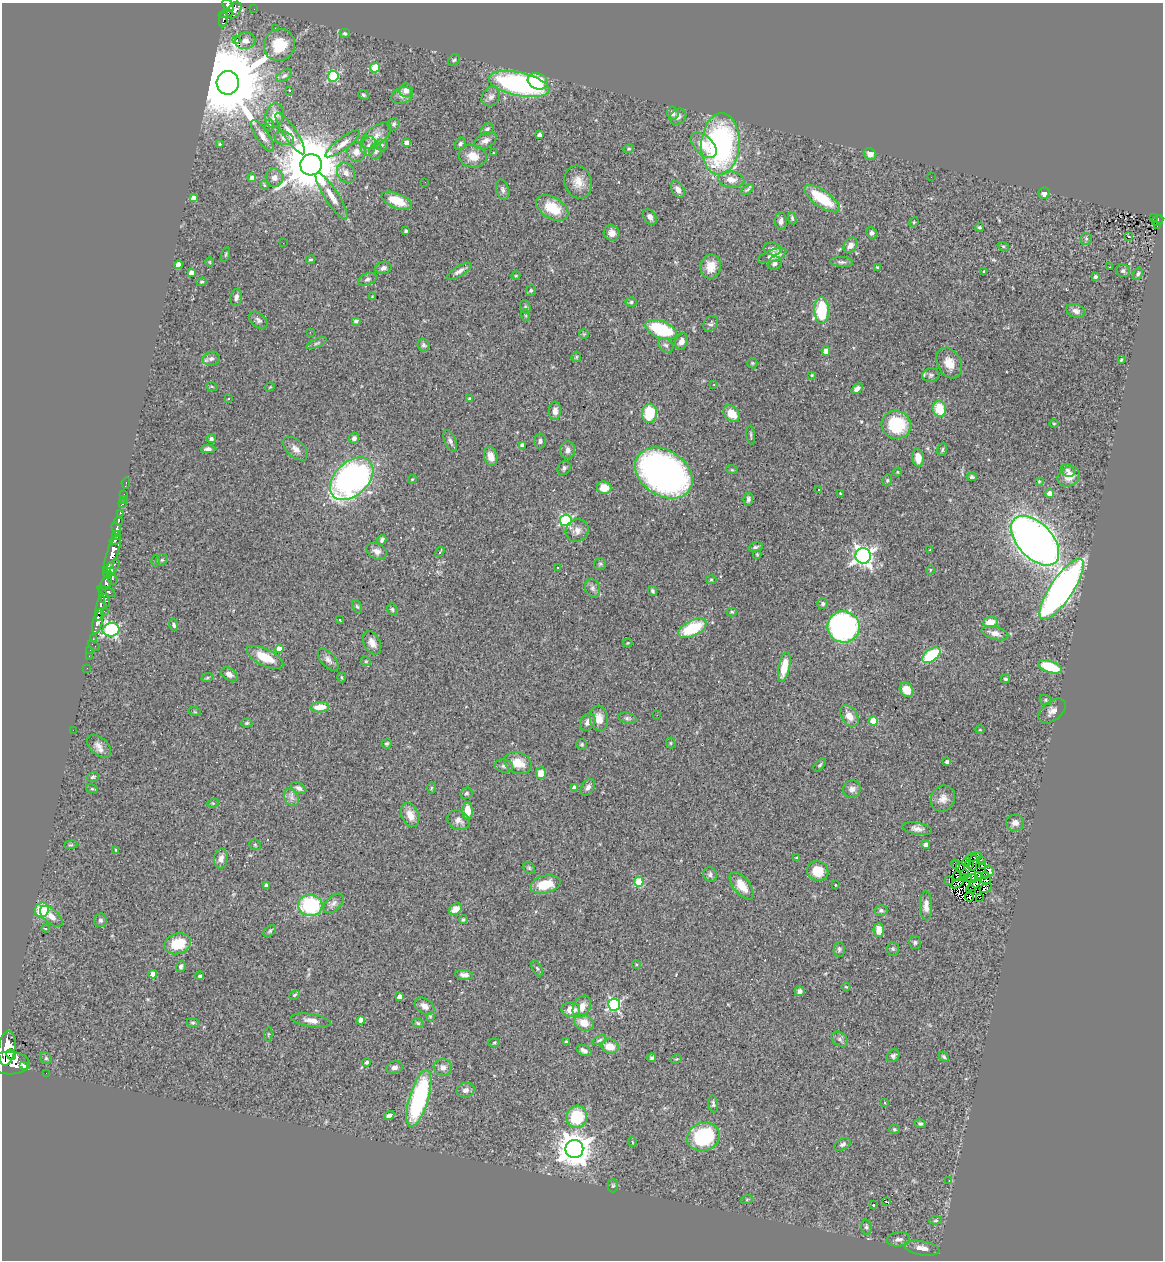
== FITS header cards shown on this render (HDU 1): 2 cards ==
NAXIS1  =                 1161
NAXIS2  =                 1258

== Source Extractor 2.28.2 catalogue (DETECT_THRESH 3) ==
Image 1161 x 1258 px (HDU 1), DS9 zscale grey, 1 PNG px = 1 image px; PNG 1165 x 1262 px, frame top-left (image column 1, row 1258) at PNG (2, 3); each listed source drawn as its Kron ellipse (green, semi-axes under 4 px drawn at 4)
Background 0.42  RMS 0.039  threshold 0.118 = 3 sigma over >= 5 px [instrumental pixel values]
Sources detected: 401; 11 with non-positive FLUX_AUTO (blend fragments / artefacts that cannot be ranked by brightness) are neither listed nor drawn; the other 390 listed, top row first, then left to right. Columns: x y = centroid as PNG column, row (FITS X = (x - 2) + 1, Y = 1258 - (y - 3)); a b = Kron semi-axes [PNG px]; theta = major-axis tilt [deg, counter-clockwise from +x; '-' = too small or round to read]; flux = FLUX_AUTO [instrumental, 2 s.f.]
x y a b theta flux
228 5 7 5 -58 140
254 9 2 2 - 1.4
234 10 9 6 57 190
226 14 7 3 11 71
223 20 8 3 81 87
276 28 3 3 - 2.3
345 33 5 4 - 3.9
237 39 3 3 - 3800
245 41 10 8 11 15
279 45 16 15 - 87
454 60 6 5 - 4.2
375 68 5 5 - 100
284 76 9 5 32 6
333 76 5 5 - 230
538 81 10 8 -20 66
228 83 12 11 - 47000
519 84 31 11 -12 500
289 90 3 2 - 3.6
406 90 7 6 - 15
363 95 6 4 -40 4.3
402 96 11 8 22 12
491 97 10 8 54 13
673 113 6 5 - 10
275 115 12 9 74 20
678 117 9 7 40 11
394 124 6 6 - 5.5
269 125 6 3 88 5.1
487 129 7 5 43 8
290 134 24 6 -56 29
540 135 4 4 - 14
262 136 18 6 -57 17
376 136 18 8 39 24
284 138 10 6 -18 9.5
485 141 12 7 29 16
407 143 4 4 - 21
220 144 4 4 - 3.4
343 144 21 6 37 20
460 144 6 5 - 6.4
720 144 31 19 86 580
381 145 6 5 - 6.5
704 145 15 9 -43 44
369 146 10 7 69 13
629 149 5 4 - 3.3
376 151 8 6 80 7.1
356 152 10 9 - 18
493 153 3 2 - 1.9
870 154 6 5 - 15
473 156 14 11 -12 35
311 165 11 10 - 21000
346 173 11 8 -64 16
931 177 2 2 - 1.6
252 178 4 4 - 21
274 178 9 9 - 14
731 180 13 8 -7 23
425 182 2 2 - 1.5
578 182 16 13 -72 34
264 185 5 3 - 2.1
678 189 9 6 -58 15
748 189 7 4 38 5.6
503 190 10 6 -73 9
1044 193 5 5 - 13
331 196 27 7 -57 33
193 198 4 4 - 22
822 199 21 8 -35 110
397 201 16 7 -22 62
552 208 17 10 -31 77
650 217 9 6 -57 13
1153 217 3 3 - 20
792 218 6 4 -75 4.7
1157 220 6 4 29 55
781 221 9 6 89 11
914 222 5 4 - 2.7
1157 225 3 2 - 8.5
979 227 5 4 - 3.8
406 231 3 3 - 4.2
612 233 8 7 - 17
872 233 6 5 - 7
1128 236 3 3 - 53
1086 239 6 5 - 4.7
283 243 2 2 - 1.6
850 245 8 6 55 20
1003 246 6 3 -19 3.2
772 249 9 6 -9 8.9
226 254 7 3 71 3.1
772 256 15 6 19 33
311 259 5 3 - 3.2
210 262 5 3 - 2.6
842 262 11 5 -3 7.1
775 263 7 6 - 8.4
178 265 4 4 - 30
711 266 12 10 80 36
877 267 4 3 - 2.5
1109 267 3 2 - 12
383 268 8 6 14 9.5
459 271 14 5 31 11
984 271 4 3 - 9.5
1123 271 7 6 - 6.8
191 272 4 4 - 16
1138 274 6 4 67 5.6
516 275 4 3 - 2.1
1095 277 4 3 - 5
367 279 10 5 21 7.6
202 282 5 3 - 3.2
531 290 6 4 60 4.3
236 297 8 5 79 11
372 297 4 2 - 1.8
631 302 5 5 - 4.9
525 307 7 5 -73 4.7
822 310 13 7 -89 140
1076 311 10 6 -19 11
525 315 6 3 -70 2.9
258 320 10 7 -39 8.3
356 321 5 4 - 4.5
711 324 9 6 52 6.3
661 330 16 8 -20 170
310 332 2 2 - 1.5
584 334 5 4 - 2.9
681 341 8 6 72 16
317 343 11 4 24 5.6
424 345 6 6 - 5.8
666 345 8 6 -41 7.4
826 351 4 4 - 28
576 357 5 4 - 3.2
211 359 9 7 12 9.3
1121 360 3 3 - 2.8
752 363 5 5 - 3.5
949 363 16 11 -62 33
812 375 4 3 - 2.9
931 375 9 6 7 8.4
714 384 4 3 - 2.1
212 387 6 3 -19 3
270 387 5 3 - 2.1
857 389 6 4 39 9.8
229 398 3 2 - 4.7
470 399 4 3 - 8.7
939 409 8 6 -74 65
555 411 9 6 -89 15
649 413 9 7 81 100
732 414 9 7 -43 48
1054 423 5 3 - 2.4
896 425 15 14 - 140
751 435 9 4 -84 4.5
354 438 5 5 - 9.3
211 439 5 4 - 5.9
450 441 11 5 -68 8.6
540 441 7 6 - 7.8
522 445 4 4 - 12
208 449 7 4 1 8.2
295 449 15 8 -43 17
568 450 9 7 83 12
942 450 6 4 74 4.5
491 456 10 6 -76 21
918 457 9 5 -80 33
564 468 7 6 - 7.3
732 470 6 3 -18 2.9
1068 471 7 6 - 8.6
897 472 4 3 - 2.1
664 473 31 22 -33 1100
972 477 5 4 - 5.1
1069 477 12 9 29 29
352 479 25 16 44 870
412 479 4 4 - 2.6
887 480 6 4 70 4
1039 481 4 3 - 2.4
126 483 5 2 - 9.6
604 488 7 6 - 37
819 490 3 2 - 2.8
840 493 3 2 - 1.7
1050 493 4 4 - 28
124 494 2 2 - 3.7
123 499 3 2 - 5.4
748 499 6 4 80 6.8
122 504 3 3 - 26
120 513 4 3 - 56
566 520 6 6 - 330
118 521 4 3 - 59
116 529 7 4 -70 180
577 531 12 11 - 19
116 535 4 3 - 130
115 540 6 3 15 150
382 540 5 4 - 6.4
1035 541 30 17 -47 2200
755 547 7 4 13 5.6
930 550 3 2 - 2.4
377 551 10 8 -27 15
440 552 5 3 - 3.4
112 553 21 5 71 850
757 554 4 4 - 2.6
863 556 8 8 - 1300
162 560 6 5 - 4.4
156 561 6 4 90 3.3
600 564 6 6 - 4.3
558 567 2 2 - 2.1
111 568 11 5 48 470
930 570 4 3 - 1.9
110 572 4 3 - 130
112 578 7 4 -57 61
711 580 5 3 - 2.8
106 583 7 5 63 220
592 588 10 7 -70 9.9
1062 589 36 11 56 1400
107 591 10 4 -25 200
653 591 5 4 - 6.5
104 597 10 4 -68 130
823 604 5 5 - 5.1
357 606 7 4 -61 4.4
100 608 13 3 80 310
392 609 6 4 -73 4.4
104 611 2 2 - 12
732 612 5 4 - 3.9
339 620 3 2 - 5.5
98 621 13 5 75 440
990 622 7 5 7 35
174 625 6 4 -69 5.3
843 627 16 15 - 570
692 628 15 7 26 130
111 630 8 6 9 550
995 633 14 6 -15 18
93 639 3 2 - 6.7
372 643 12 8 -63 19
628 643 4 4 - 2.8
94 645 6 2 -34 27
279 649 4 4 - 31
90 650 3 2 - 2.1
931 655 10 6 36 150
89 656 2 2 - 6
265 657 20 8 -26 63
328 660 13 7 -48 12
366 661 5 4 - 3.4
784 667 15 5 78 61
1050 667 12 5 -19 120
87 668 2 2 - 7.6
229 674 9 6 -33 12
341 677 5 3 - 2.7
207 678 6 4 19 3.5
1005 679 4 3 - 3.7
907 690 8 6 -52 33
1046 700 6 5 - 4.5
320 707 9 5 4 35
1052 711 16 9 39 17
195 712 6 4 -19 2.5
657 715 2 2 - 7.1
849 716 12 7 -56 26
599 718 13 9 -83 25
627 718 9 5 -12 6.8
873 721 4 4 - 68
588 722 9 7 58 14
247 723 5 4 - 4
73 730 2 2 - 59
980 730 4 3 - 2.4
387 743 5 4 - 4.2
671 743 5 5 - 3.6
582 744 5 5 - 3.9
99 746 14 8 -41 18
947 762 3 3 - 6.3
518 763 14 10 -20 43
820 765 8 4 47 4.4
504 766 9 6 -9 7.7
541 773 6 5 - 31
93 777 6 4 18 4.7
588 787 9 6 55 12
298 788 8 5 -30 8.1
431 788 6 4 88 3.3
574 788 4 4 - 16
92 789 6 4 -18 3.3
852 789 9 8 - 12
467 793 6 5 - 5.5
292 798 9 6 -58 11
943 799 13 12 - 21
213 803 6 3 17 2.9
467 811 9 5 89 43
410 815 12 8 -68 27
458 820 12 9 -28 16
1015 823 9 8 - 14
917 829 15 6 -11 14
926 844 4 4 - 11
71 845 6 4 7 3.7
255 845 6 5 - 3.9
116 850 4 3 - 2.9
974 857 8 2 14 6.3
797 858 3 3 - 4.1
221 859 10 7 81 14
982 860 3 2 - 3.4
966 862 4 2 - 1.2
973 863 8 2 80 0.8
956 864 5 3 - 9.6
970 864 4 2 - 0.63
982 865 4 2 - 3.5
960 867 5 2 - 3.2
529 868 6 5 - 4.4
818 871 11 10 - 52
990 871 5 3 - 5.7
965 874 4 2 - 2.4
710 875 7 6 - 7.6
979 875 3 2 - 2.2
957 876 5 2 - 1.6
986 876 3 2 - 3.4
963 877 4 2 - 1.8
968 878 3 2 - 4.3
972 878 5 3 - 0.23
986 880 5 2 - 3
949 881 3 3 - 4
639 882 5 4 - 120
545 884 15 8 13 64
957 884 7 3 28 0.97
835 885 3 2 - 1.9
974 885 7 3 42 2.6
266 886 4 4 - 8.7
741 886 16 8 -52 41
986 888 6 4 29 0.58
971 890 5 2 - 0.97
969 897 4 3 - 4
979 898 3 2 - 7.9
334 903 12 7 42 12
310 905 12 10 -4 220
926 906 14 6 -89 17
455 909 7 5 36 27
42 910 7 7 - 88
881 910 6 5 - 5.4
51 916 14 7 -41 20
100 920 7 6 - 7.7
463 920 4 4 - 4.4
46 928 4 3 - 3.3
879 930 7 5 -89 27
270 931 7 4 36 4.5
915 942 6 6 - 5.4
178 944 13 10 19 79
839 949 7 5 88 5.7
893 949 7 6 - 5
636 965 4 3 - 2.2
181 966 6 5 - 6.9
537 968 8 4 -63 4.5
153 974 4 4 - 23
464 975 9 5 -5 10
200 976 4 4 - 4.6
846 987 4 2 - 2
800 991 5 5 - 11
294 995 6 3 28 3.4
399 997 4 4 - 19
614 1005 6 6 - 380
424 1006 11 7 -34 16
582 1007 11 8 62 26
571 1010 9 7 -4 31
430 1016 4 3 - 2.9
311 1020 20 6 -8 19
361 1020 4 4 - 35
193 1023 6 4 -5 4
418 1023 6 4 -18 4.1
584 1023 10 7 -23 34
268 1034 7 3 84 3
840 1039 9 6 -36 8.2
599 1040 7 4 25 4.5
566 1042 4 4 - 4.2
494 1043 6 4 2 3
610 1046 8 7 - 36
7 1048 17 8 82 1800
584 1050 8 5 -28 12
11 1054 5 4 - 420
893 1056 7 5 47 7.3
944 1057 5 4 - 4.4
46 1058 6 5 - 4.4
652 1058 4 4 - 5.1
676 1059 5 3 - 2.4
366 1062 4 4 - 5.5
10 1063 20 11 -2 2200
24 1065 4 2 - 5200
394 1067 8 6 13 10
443 1067 9 8 - 13
46 1073 2 2 - 1.4
466 1090 9 7 14 13
419 1099 29 9 73 370
885 1103 3 2 - 5.2
713 1104 9 4 -82 5.4
389 1115 5 4 - 8.4
577 1117 11 10 - 130
920 1124 5 4 - 5.3
894 1129 5 4 - 3.4
703 1137 17 14 19 250
632 1142 5 3 - 2
842 1144 9 5 28 7.3
574 1149 9 9 - 5300
949 1181 3 3 - 2.1
613 1186 7 5 -90 4.3
747 1199 6 4 19 3.3
887 1202 4 2 - 28
873 1205 3 2 - 1.8
936 1220 6 4 7 3.5
866 1227 7 5 -81 5.9
898 1239 12 7 6 13
922 1248 18 7 -10 23
At the frame edge (FLAGS 8, measured only in part): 1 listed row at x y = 228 5
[11 non-positive-flux detections neither listed nor drawn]